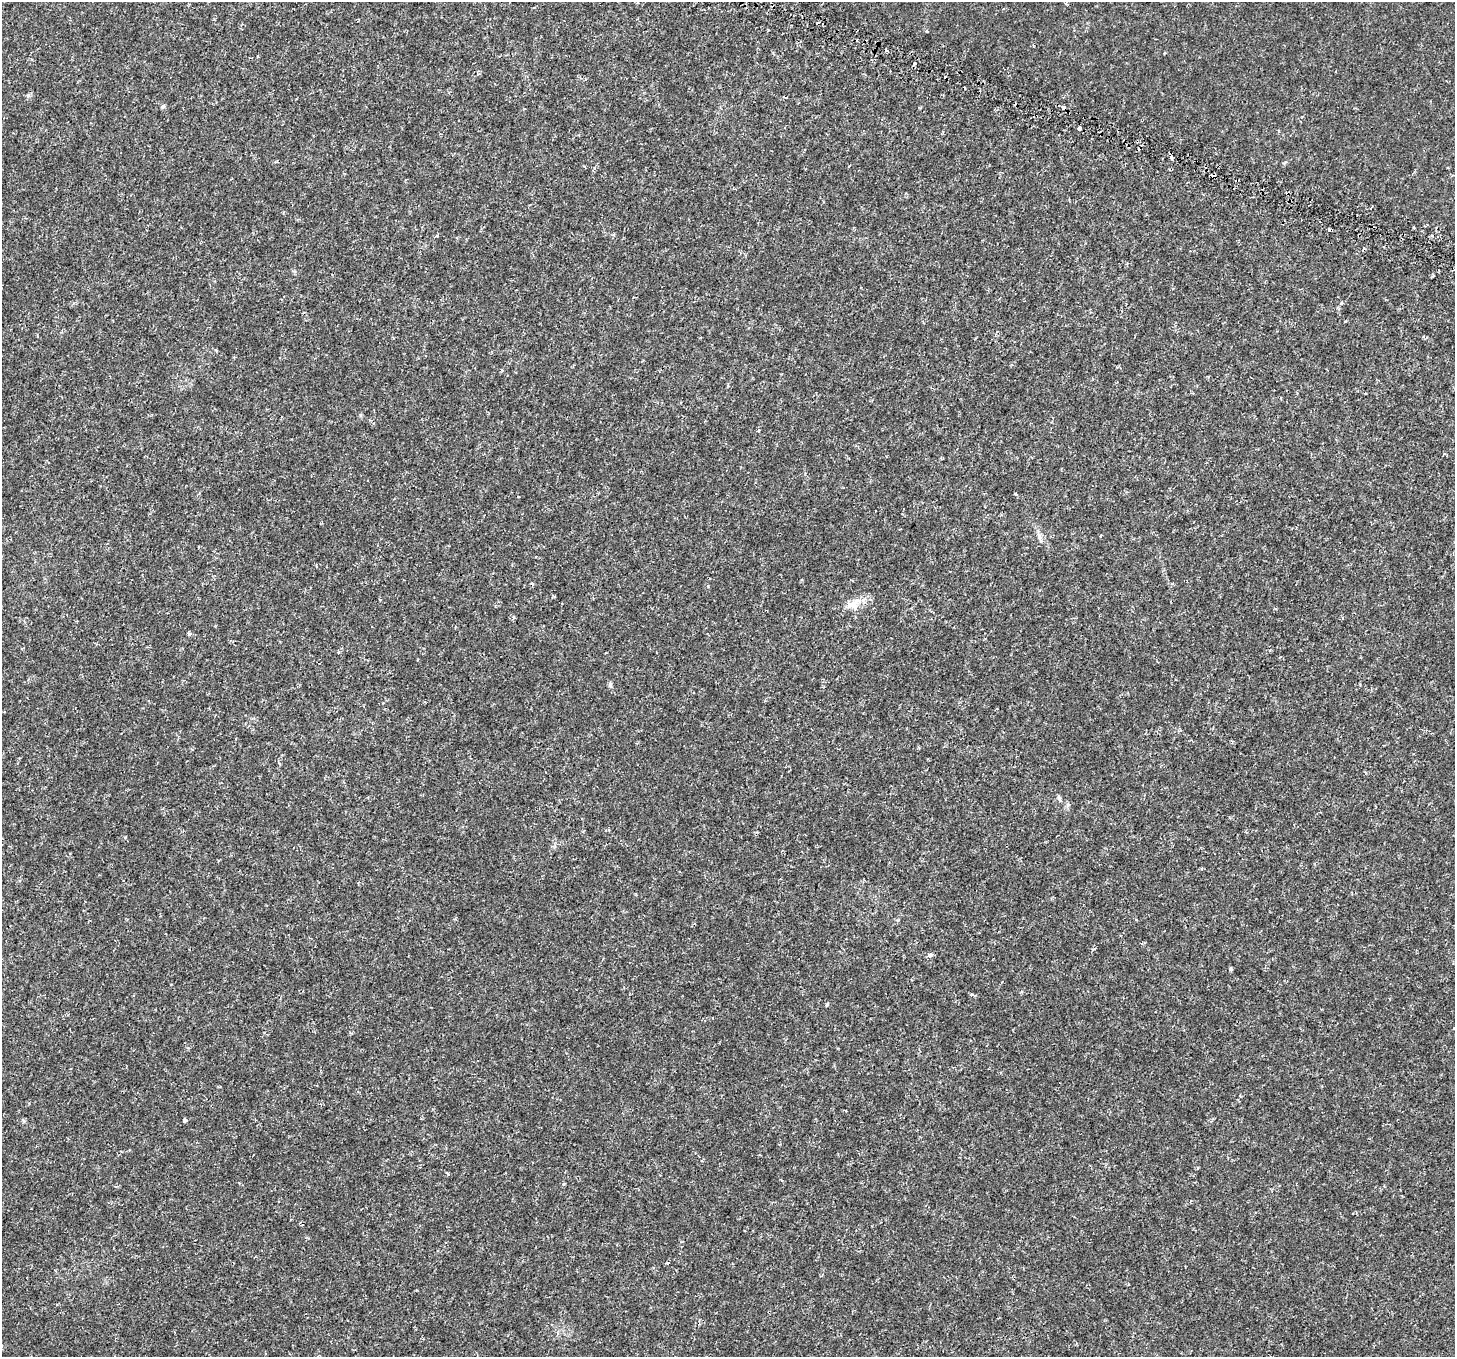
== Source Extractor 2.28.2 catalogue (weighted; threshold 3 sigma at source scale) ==
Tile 10 of 4 x 4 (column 2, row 3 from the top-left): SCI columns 1638-3090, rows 1822-3176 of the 6180 x 6285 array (HDU 1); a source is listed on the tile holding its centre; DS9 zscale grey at full resolution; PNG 1457 x 1359 px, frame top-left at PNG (2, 2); no overlay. Shown black and unused: <1% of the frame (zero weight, under 2 of 4 exposures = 6% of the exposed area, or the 3 px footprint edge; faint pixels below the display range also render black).
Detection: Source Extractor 2.28.2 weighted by HDU 2 'WHT'; one run over the whole footprint, this tile lists its part. Background 3.47e-04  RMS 9.6e-04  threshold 0.00431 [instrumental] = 3 sigma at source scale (4.5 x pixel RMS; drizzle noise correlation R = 1.50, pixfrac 1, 0.0396/0.0396 arcsec/px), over >= 5 px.
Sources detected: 21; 5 cosmic-ray / hot-pixel residue — not listed; the other 16 listed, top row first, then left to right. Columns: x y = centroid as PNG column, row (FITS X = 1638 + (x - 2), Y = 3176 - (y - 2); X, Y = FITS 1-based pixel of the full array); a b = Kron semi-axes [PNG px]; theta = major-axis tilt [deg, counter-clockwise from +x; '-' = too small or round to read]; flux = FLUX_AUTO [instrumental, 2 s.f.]
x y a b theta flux
915 63 3 3 - 0.17
163 106 5 4 - 0.18
1063 107 4 3 - 0.35
1079 128 3 3 - 0.82
1172 158 5 4 - 0.2
1341 303 5 3 - 0.087
216 350 4 3 - 0.078
1015 494 5 3 - 0.1
1040 537 8 6 -71 0.29
854 605 23 13 56 1.1
189 633 5 4 - 0.15
1059 798 9 4 -55 0.16
930 955 5 5 - 0.39
1231 969 6 4 -89 0.095
184 1120 3 3 - 0.26
563 1184 4 3 - 0.083
Overlapping masked pixels (flux is a lower limit): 1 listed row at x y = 1063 107
Unlisted compact peaks at least as high as the median listed source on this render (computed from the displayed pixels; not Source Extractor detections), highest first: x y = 610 685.